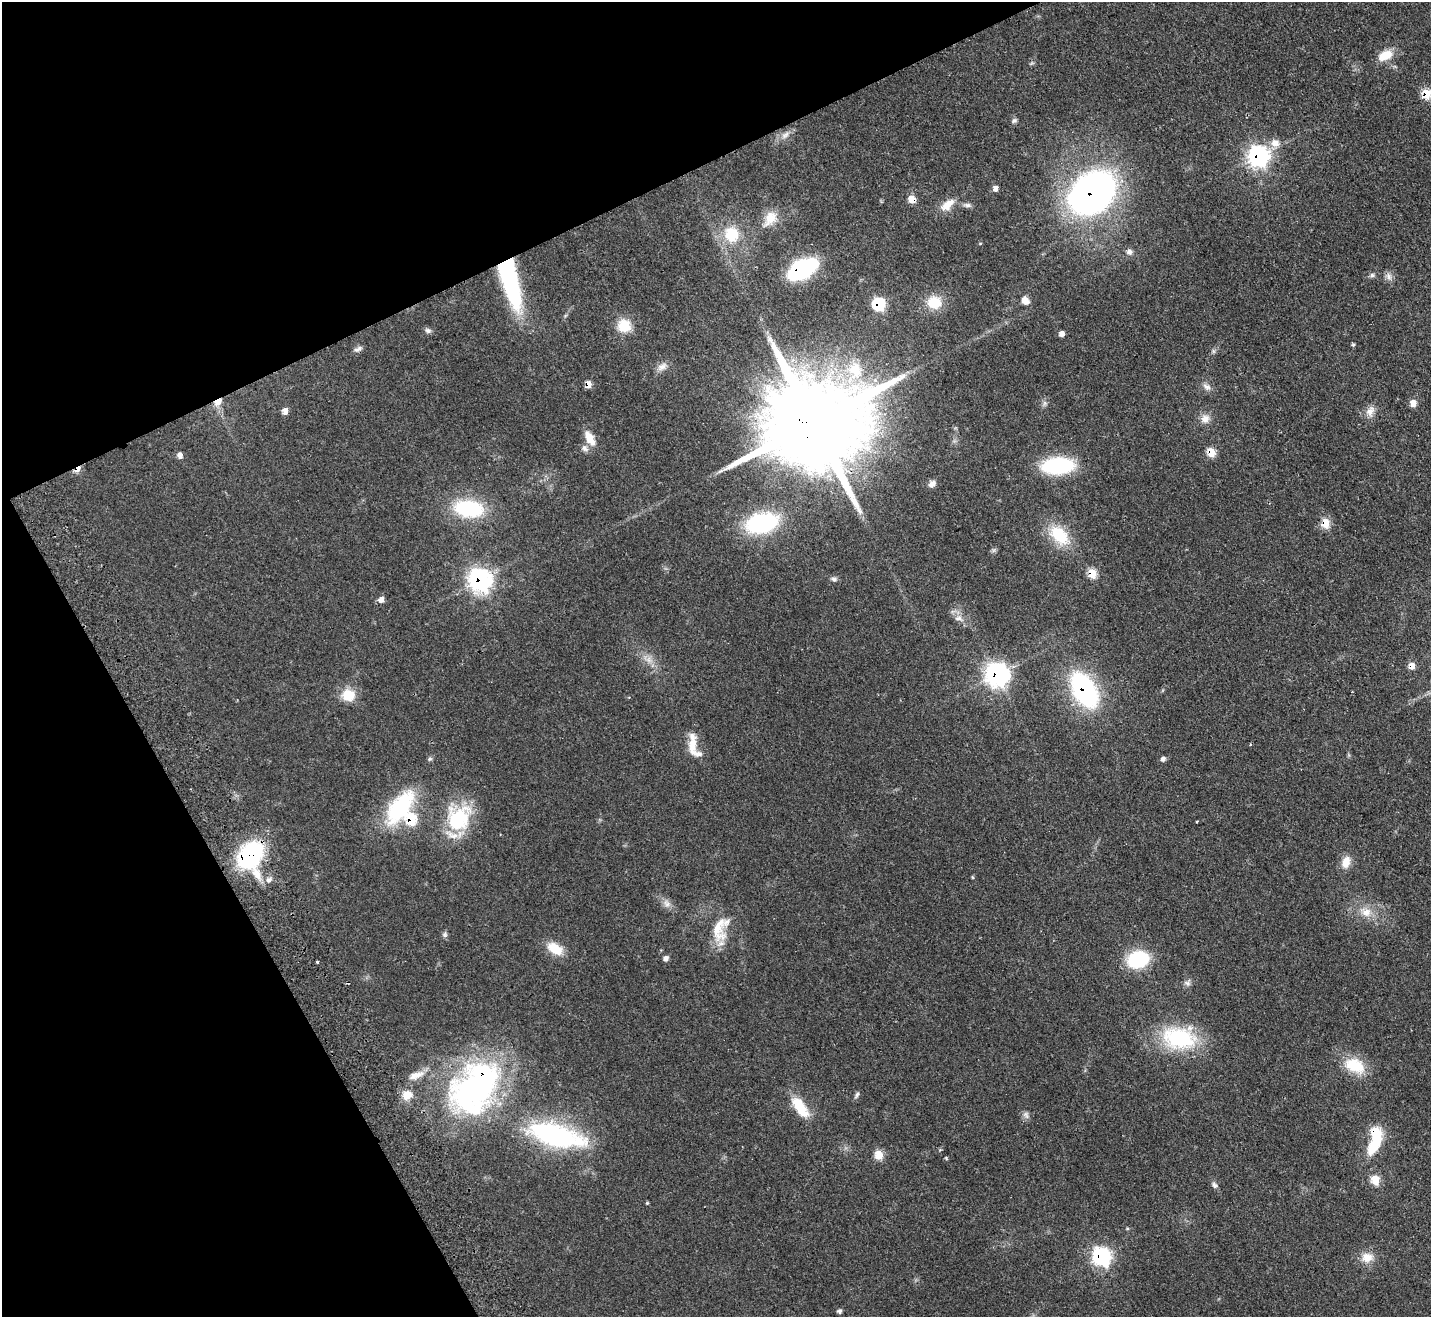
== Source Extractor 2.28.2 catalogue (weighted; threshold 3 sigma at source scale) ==
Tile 5 of 4 x 4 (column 1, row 2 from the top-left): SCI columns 51-1479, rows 2949-4263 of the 5819 x 5764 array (HDU 1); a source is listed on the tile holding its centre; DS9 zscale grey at full resolution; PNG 1433 x 1319 px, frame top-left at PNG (2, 2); no overlay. Shown black and unused: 24% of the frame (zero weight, under 2 of 3 exposures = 3% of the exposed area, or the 3 px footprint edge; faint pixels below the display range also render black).
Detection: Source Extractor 2.28.2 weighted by HDU 2 'WHT'; one run over the whole footprint, this tile lists its part. Background 0.0667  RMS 0.0072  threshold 0.0326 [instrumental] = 3 sigma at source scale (4.5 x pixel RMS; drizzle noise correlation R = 1.50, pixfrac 1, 0.05/0.05 arcsec/px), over >= 5 px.
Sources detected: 103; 1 too faint to see at this stretch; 3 inside a brighter object's white glare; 2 cosmic-ray / hot-pixel residue — not listed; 3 inside a brighter listed object's ellipse — not listed separately; the other 94 listed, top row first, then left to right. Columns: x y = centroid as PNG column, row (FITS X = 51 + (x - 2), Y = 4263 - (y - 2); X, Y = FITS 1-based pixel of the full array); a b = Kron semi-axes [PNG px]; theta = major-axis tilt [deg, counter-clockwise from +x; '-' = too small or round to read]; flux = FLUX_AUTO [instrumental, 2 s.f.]
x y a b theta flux
1385 55 18 11 25 12
1426 94 8 7 - 19
1014 121 7 6 - 1.7
785 135 15 7 39 4.4
1275 143 12 11 - 6.3
1258 156 10 9 - 200
995 188 7 6 - 3
1092 193 46 33 38 270
912 199 7 6 - 8.7
947 205 21 11 39 9
967 205 12 5 -7 2.4
770 218 22 15 58 12
731 234 24 22 -64 25
1129 252 8 8 - 2.9
802 269 21 11 28 110
507 271 40 17 -78 86
1372 275 7 6 - 1.6
1388 276 11 7 -60 3
1025 301 11 8 -54 5.1
934 302 17 15 -3 18
879 304 8 7 - 43
624 326 16 15 - 15
428 330 9 7 -16 2.1
1062 333 6 6 - 3.2
1353 345 5 4 - 0.9
358 349 12 6 27 2.4
1213 351 7 4 -89 1.2
662 366 14 9 30 4.7
854 371 32 21 73 30
1206 387 13 6 -32 3.3
218 402 11 6 44 6
1044 403 9 4 82 1.8
1413 403 6 5 - 8
285 411 7 5 85 4.1
1370 411 15 10 66 5.8
1205 419 13 11 43 5.7
813 423 36 21 24 22000
590 438 18 9 -62 10
585 448 10 8 -49 2.9
1211 452 7 6 - 13
180 455 7 5 -82 3.1
1058 466 23 12 4 89
932 484 8 7 - 3.9
469 509 27 15 -7 60
762 523 29 17 13 82
1326 523 7 6 - 16
1059 535 27 17 -44 29
1092 573 7 6 - 17
834 579 9 5 -8 1.8
480 580 11 10 - 220
381 600 7 7 - 3.5
959 618 14 8 -13 4.7
1412 666 7 6 - 4.8
997 675 11 10 - 270
1084 690 29 16 -60 130
348 695 16 14 2 14
692 744 30 9 -89 12
430 759 7 5 21 1.2
1163 759 6 6 - 1.9
400 807 44 21 54 62
458 818 36 30 59 47
1197 821 3 3 - 1.1
250 855 28 20 50 83
1346 862 16 10 70 8
972 877 4 4 - 0.7
269 880 8 7 - 3
667 903 13 8 -56 4.2
1366 912 18 13 -24 10
718 929 35 20 86 22
445 934 8 7 - 1.7
555 949 21 12 -32 14
666 958 7 6 - 2.5
1138 959 18 14 12 49
317 962 3 3 - 1.5
1187 983 10 7 -24 2.3
1179 1038 43 28 -6 60
1355 1066 27 17 -26 23
416 1075 24 9 21 8.9
474 1088 68 58 54 200
407 1095 15 12 28 8.4
857 1095 10 4 57 1.6
800 1107 26 11 -55 22
1026 1115 10 8 -71 2.6
555 1135 66 23 -15 110
1374 1144 27 11 58 24
879 1155 7 6 - 16
946 1158 5 4 - 0.68
1375 1180 7 6 - 17
1214 1185 9 7 -35 2.2
647 1203 5 3 - 0.66
1127 1229 5 3 - 0.73
1101 1256 9 8 - 140
1367 1257 16 13 4 9
839 1311 5 5 - 1.6
Overlapping masked pixels (flux is a lower limit): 20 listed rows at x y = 1426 94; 1258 156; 1092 193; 912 199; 802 269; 507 271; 879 304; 218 402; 813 423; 1211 452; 1326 523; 1092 573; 480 580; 1412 666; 997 675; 1084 690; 400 807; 250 855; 474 1088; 1101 1256
Isophote crosses this tile's border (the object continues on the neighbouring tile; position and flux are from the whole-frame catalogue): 1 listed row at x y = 1426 94